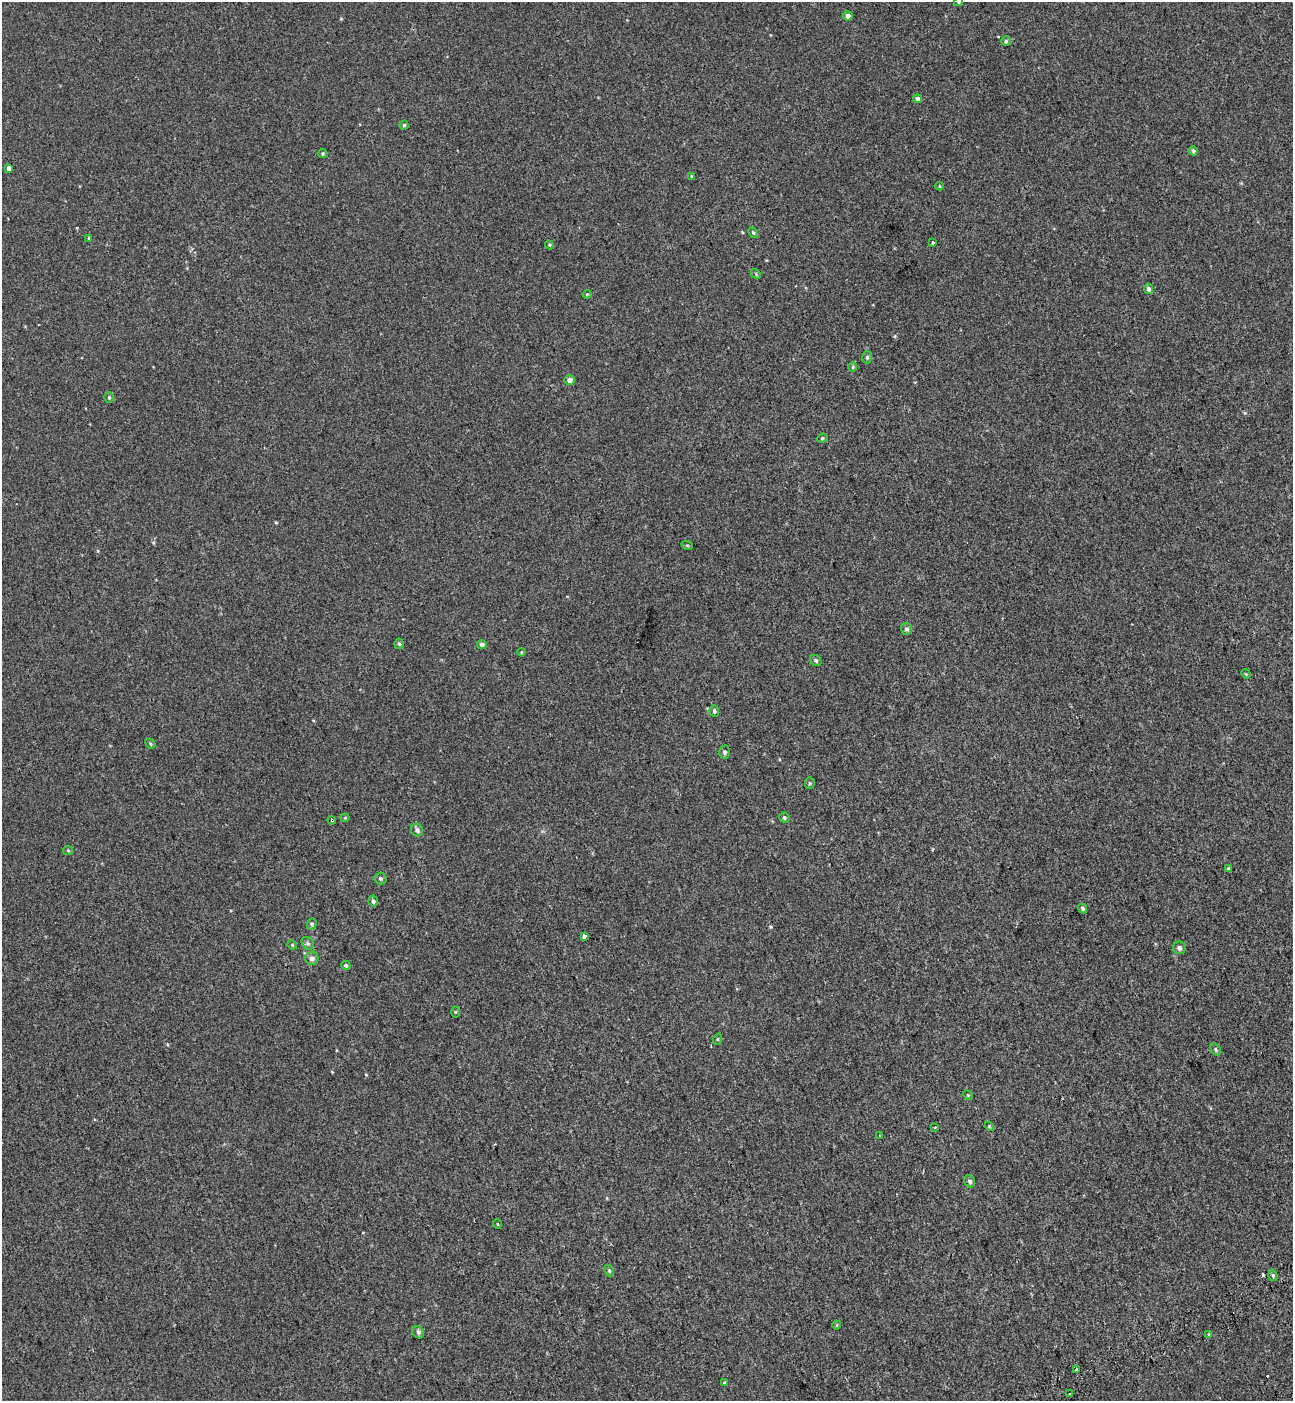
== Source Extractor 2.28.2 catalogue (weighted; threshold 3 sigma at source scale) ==
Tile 6 of 4 x 4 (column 2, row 2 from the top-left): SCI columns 1524-2814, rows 2898-4296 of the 5576 x 5797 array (HDU 1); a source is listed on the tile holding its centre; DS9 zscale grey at full resolution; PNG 1295 x 1403 px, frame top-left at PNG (2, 2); each listed source drawn as its Kron ellipse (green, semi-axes under 4 px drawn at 4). Shown black and unused: <1% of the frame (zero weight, under 2 of 3 exposures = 6% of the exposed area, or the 3 px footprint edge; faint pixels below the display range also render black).
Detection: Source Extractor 2.28.2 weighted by HDU 2 'WHT'; one run over the whole footprint, this tile lists its part. Background 5.37e-04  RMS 0.0065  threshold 0.0291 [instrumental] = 3 sigma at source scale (4.5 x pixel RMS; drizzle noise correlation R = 1.50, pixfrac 1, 0.0396/0.0396 arcsec/px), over >= 5 px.
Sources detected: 68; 2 cosmic-ray / hot-pixel residue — neither listed nor drawn; the other 66 listed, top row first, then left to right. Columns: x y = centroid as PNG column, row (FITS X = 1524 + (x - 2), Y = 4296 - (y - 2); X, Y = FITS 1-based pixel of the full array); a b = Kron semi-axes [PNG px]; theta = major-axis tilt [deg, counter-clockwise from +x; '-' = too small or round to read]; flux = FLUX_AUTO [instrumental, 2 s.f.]
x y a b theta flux
958 2 4 4 - 0.58
848 16 4 4 - 3
1006 41 5 4 - 0.9
918 99 4 4 - 2
404 125 4 4 - 0.92
1193 151 4 4 - 1.3
323 154 4 4 - 0.74
9 168 4 4 - 2.7
692 176 4 3 - 0.78
940 186 4 3 - 0.48
753 233 6 4 -62 0.86
89 238 4 3 - 0.72
933 242 3 3 - 2
549 245 4 4 - 0.7
756 274 5 4 - 0.66
1149 289 5 4 - 2
587 294 4 4 - 0.6
867 357 6 5 - 1
853 367 4 4 - 0.66
569 380 5 5 - 2.8
109 397 5 4 - 0.91
822 438 5 4 - 0.81
687 545 6 3 -18 0.58
906 629 6 5 - 1.6
399 644 5 4 - 0.91
482 644 4 4 - 2.2
521 652 4 3 - 0.48
816 660 6 5 - 1.1
1246 674 5 4 - 0.55
714 711 5 5 - 1.2
150 744 5 4 - 0.88
724 752 6 5 - 1.3
810 783 6 5 - 0.86
784 817 5 5 - 1.1
345 818 4 4 - 0.59
332 820 4 3 - 0.58
417 830 6 6 - 1.8
68 850 5 4 - 0.6
1229 869 4 4 - 0.88
381 879 6 6 - 1.2
373 901 5 5 - 1.4
1083 908 5 4 - 1.1
312 924 6 4 69 0.99
584 936 4 3 - 3.9
308 943 7 5 -43 1.2
292 945 5 4 - 0.61
1179 948 6 6 - 2.2
312 958 7 6 - 2.2
346 965 5 4 - 1.2
455 1012 5 3 - 0.59
718 1039 6 3 70 0.56
1216 1049 6 4 -58 0.88
968 1095 5 4 - 0.59
989 1126 5 3 - 0.56
935 1127 3 2 - 0.53
879 1136 2 2 - 0.49
970 1181 6 5 - 1.5
497 1224 5 3 - 0.45
609 1270 6 4 -64 0.87
1273 1275 6 4 -72 1.1
837 1325 4 3 - 0.58
418 1332 7 5 -53 1.5
1209 1334 3 3 - 6.9
1077 1369 3 3 - 5.6
724 1383 3 3 - 2.2
1069 1394 3 3 - 2.1
Overlapping masked pixels (flux is a lower limit): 1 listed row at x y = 332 820
Isophote crosses this tile's border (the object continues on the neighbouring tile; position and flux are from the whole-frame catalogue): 1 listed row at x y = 958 2